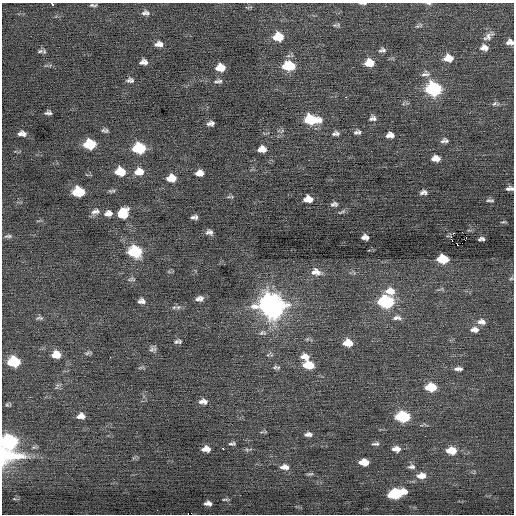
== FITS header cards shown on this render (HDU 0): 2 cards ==
NAXIS1  =                  512 / Axis length
NAXIS2  =                  512 / Axis length

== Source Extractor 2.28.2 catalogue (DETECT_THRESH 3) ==
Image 512 x 512 px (HDU 0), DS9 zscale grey, 1 PNG px = 1 image px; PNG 516 x 516 px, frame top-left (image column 1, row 512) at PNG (2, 3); no overlay
Background -0.0246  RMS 0.83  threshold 2.49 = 3 sigma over >= 5 px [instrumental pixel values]
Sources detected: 136; all 136 listed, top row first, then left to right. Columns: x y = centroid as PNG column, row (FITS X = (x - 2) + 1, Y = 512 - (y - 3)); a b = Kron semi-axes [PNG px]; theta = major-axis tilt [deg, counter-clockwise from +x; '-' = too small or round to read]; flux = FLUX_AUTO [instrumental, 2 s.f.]
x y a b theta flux
363 3 9 2 -1 100
429 3 7 3 -2 86
52 5 3 3 - 920
93 5 8 3 1 110
249 7 9 2 11 64
145 13 10 6 -3 200
335 25 8 5 6 110
419 26 13 5 22 130
488 36 16 7 40 320
278 37 9 7 -1 1400
508 43 9 5 53 200
512 43 6 4 66 140
157 44 8 6 44 190
161 45 8 5 -86 180
484 48 10 7 -7 340
382 50 8 6 8 170
40 51 9 5 10 140
448 58 10 8 1 730
142 62 6 4 65 140
145 62 7 4 -75 150
369 63 9 7 0 890
288 66 12 8 1 1700
220 67 8 6 2 870
425 74 13 8 3 270
130 80 10 7 4 180
218 81 11 5 7 170
433 89 9 8 - 8100
345 97 3 3 - 62
495 104 10 6 2 160
48 113 7 4 4 150
373 118 9 7 4 190
308 120 20 5 -1 1200
312 120 11 8 -52 1800
212 123 6 4 66 100
209 124 8 5 37 160
106 131 7 5 -36 130
282 131 8 3 46 85
356 132 9 5 38 130
359 132 6 4 55 76
22 133 8 5 -7 270
334 134 6 5 - 120
337 134 7 5 -59 110
392 135 7 4 -83 180
388 136 7 5 63 180
443 141 8 6 14 140
447 141 8 4 -46 100
90 144 9 7 -1 2700
139 148 9 7 -3 3400
261 150 5 5 - 260
264 150 8 5 -71 330
434 159 7 5 38 280
437 159 7 5 -66 230
120 172 9 7 -7 1300
139 172 11 8 2 670
199 173 7 5 4 440
171 178 8 6 2 750
512 188 7 5 -58 120
508 189 6 5 - 130
111 191 10 4 5 110
78 192 9 7 -2 3000
423 192 7 4 5 190
232 197 7 4 17 77
308 199 8 6 1 590
490 200 9 3 -1 110
334 204 8 5 6 150
95 211 12 7 13 270
342 212 11 4 23 110
123 213 10 9 - 1400
107 214 8 5 60 190
110 214 6 4 64 190
194 217 6 4 -1 180
503 222 6 2 4 60
209 232 7 5 -5 200
8 236 11 5 6 140
365 237 7 5 -2 260
451 237 4 2 - 440
481 239 6 4 5 140
458 245 3 2 - 1100
135 251 9 8 - 4500
442 259 9 6 -5 1800
169 272 6 4 -19 75
314 272 12 7 61 270
318 272 12 10 -39 360
511 278 6 4 29 68
132 279 11 6 5 140
390 291 13 10 -6 670
201 298 8 5 66 170
197 299 9 5 60 150
141 301 8 6 -6 250
386 302 10 7 -4 6700
272 305 12 10 -14 50000
178 307 9 6 8 180
39 318 11 5 3 130
397 318 13 7 -2 270
481 322 11 8 -6 310
474 329 11 7 0 330
263 333 12 7 8 240
307 339 6 5 - 89
176 342 9 6 40 160
348 343 9 7 -7 760
153 348 8 7 - 180
88 353 12 4 11 120
56 354 9 8 - 710
271 354 8 4 -45 120
305 357 12 8 -5 420
14 362 9 7 -5 3200
308 365 10 7 -11 1300
141 367 10 3 15 83
275 367 8 6 16 130
458 369 10 5 -1 210
57 386 12 4 55 130
431 387 9 6 -1 1600
203 402 9 5 -2 290
7 405 6 5 - 84
81 416 8 6 6 360
403 417 9 7 -3 4200
261 432 9 4 6 85
308 434 9 5 1 210
9 441 10 8 -3 8900
232 444 9 4 3 120
376 444 9 4 2 150
34 447 8 5 19 110
206 449 8 5 3 430
223 449 3 3 - 210
247 449 7 4 -2 100
396 449 9 6 -3 360
451 451 9 6 0 1200
6 455 33 17 -4 3400
364 462 8 5 -1 870
284 467 12 7 -3 350
411 467 11 6 1 200
310 474 9 3 10 92
421 476 11 7 3 540
396 493 13 6 11 3900
225 499 7 3 0 73
208 503 7 4 -3 210
At the frame edge (FLAGS 8, measured only in part): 5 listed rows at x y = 363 3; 429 3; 52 5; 9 441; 6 455